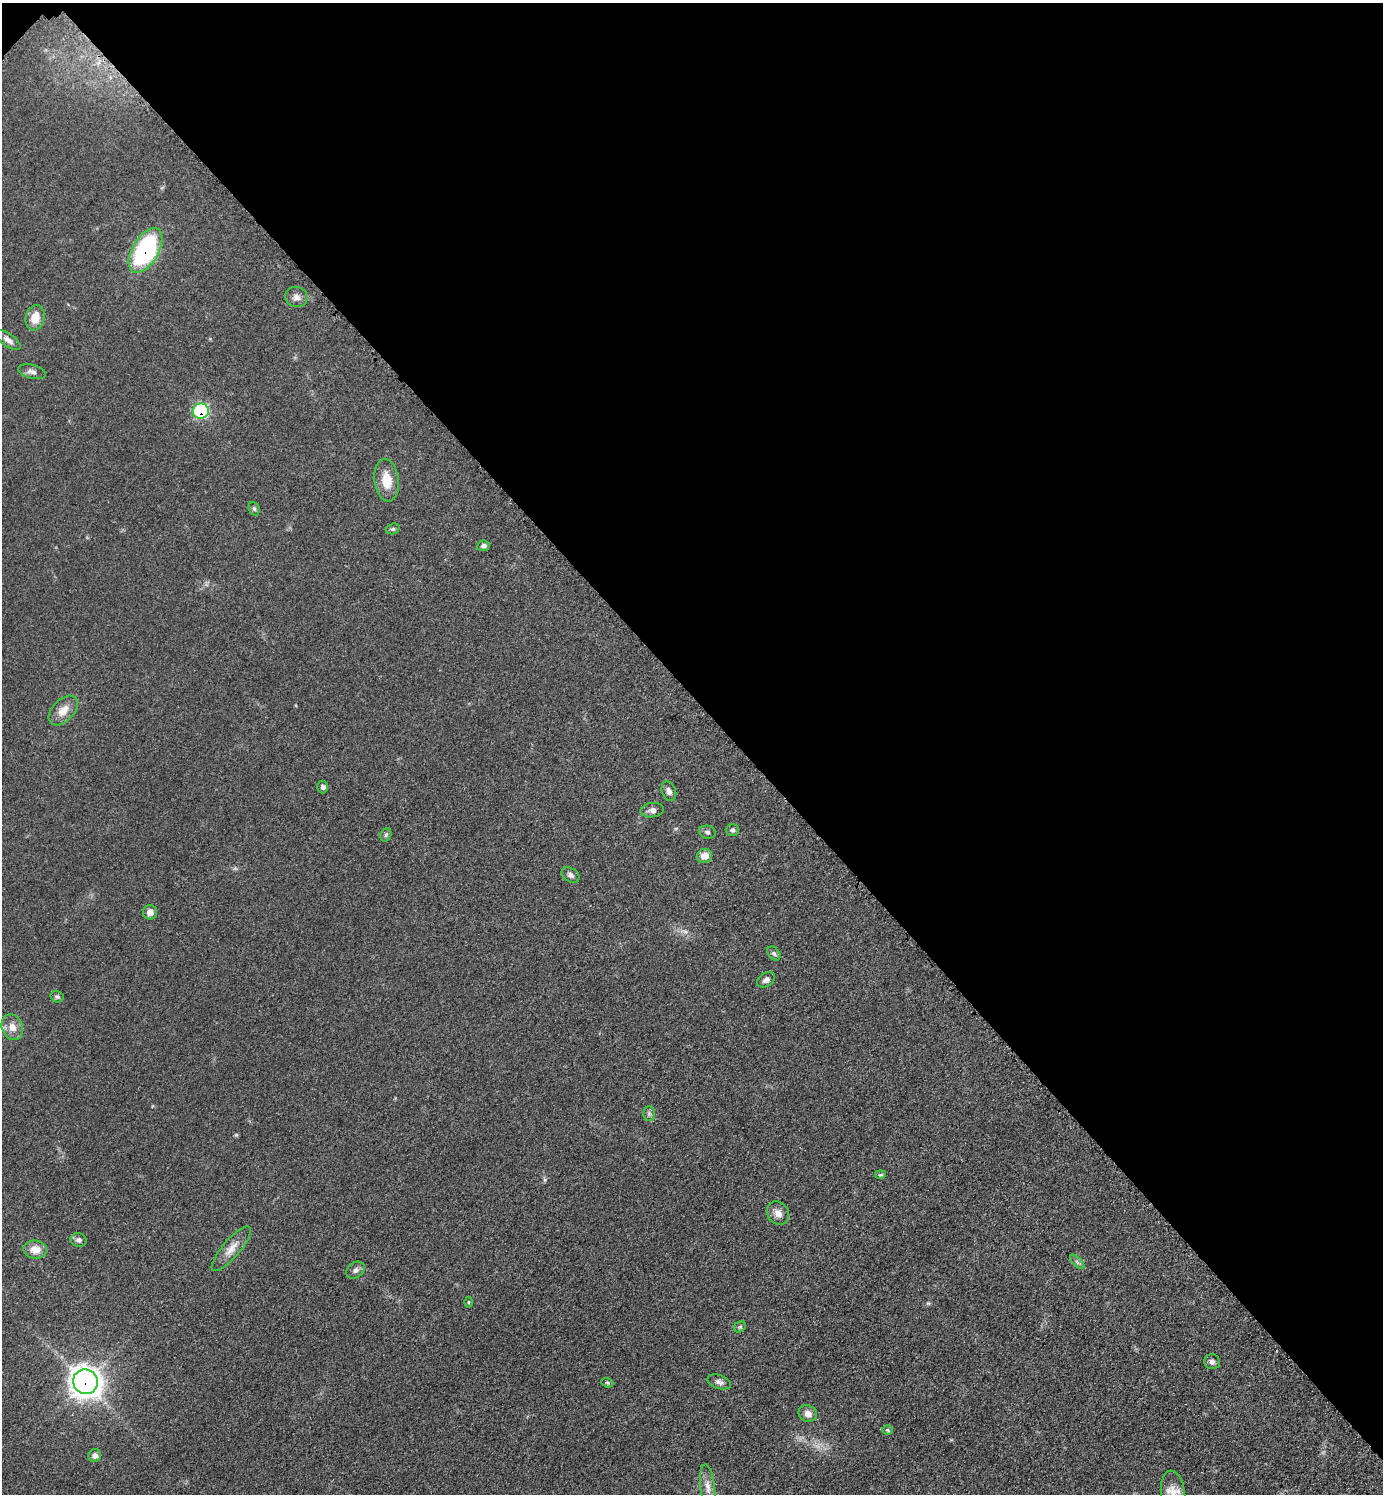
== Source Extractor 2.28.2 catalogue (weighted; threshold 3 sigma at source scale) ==
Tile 3 of 4 x 4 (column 3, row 1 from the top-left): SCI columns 2973-4353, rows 4498-5989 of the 6048 x 6047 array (HDU 1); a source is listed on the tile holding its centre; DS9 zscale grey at full resolution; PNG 1385 x 1496 px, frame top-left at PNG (2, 3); each listed source drawn as its Kron ellipse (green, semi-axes under 4 px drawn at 4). Shown black and unused: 47% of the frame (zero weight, under 3 of 5 exposures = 4% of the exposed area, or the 3 px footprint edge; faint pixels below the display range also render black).
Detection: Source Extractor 2.28.2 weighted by HDU 2 'WHT'; one run over the whole footprint, this tile lists its part. Background 0.0497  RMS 0.0055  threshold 0.0245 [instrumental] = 3 sigma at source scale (4.5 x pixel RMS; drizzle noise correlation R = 1.50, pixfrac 1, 0.05/0.05 arcsec/px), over >= 5 px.
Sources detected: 43; all 43 listed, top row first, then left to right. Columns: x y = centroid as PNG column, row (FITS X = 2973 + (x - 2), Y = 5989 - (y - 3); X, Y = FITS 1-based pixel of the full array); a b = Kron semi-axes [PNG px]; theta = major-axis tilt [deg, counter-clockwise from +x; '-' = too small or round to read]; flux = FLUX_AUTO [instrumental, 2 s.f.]
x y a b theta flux
146 250 25 13 59 77
296 297 11 10 - 3.1
35 318 13 9 76 7.9
8 340 14 6 -34 2.9
32 372 14 7 -13 2.4
201 411 8 7 - 54
387 480 21 12 -83 10
254 509 7 5 -68 1
393 529 7 5 19 1
483 546 6 5 - 1.5
63 710 18 10 46 6.5
323 787 6 5 - 1.4
669 791 10 7 -70 2.6
652 810 12 7 6 2.5
732 830 7 5 -1 1.2
707 832 8 6 -16 1.5
386 835 7 5 69 1
704 856 8 7 - 4.8
570 875 10 6 -35 2
150 912 7 7 - 3.3
774 953 8 5 -49 1.3
766 980 10 6 33 2.3
57 997 6 5 - 1.2
12 1027 13 10 -67 4.9
649 1113 7 6 - 1.3
880 1175 5 3 - 0.62
778 1213 12 10 -53 4.3
79 1240 8 7 - 1.8
35 1249 12 9 -7 5.9
231 1249 28 8 50 6.4
1077 1262 9 3 -45 1
355 1270 10 7 39 2.2
468 1302 5 3 - 0.61
740 1327 6 5 - 1
1212 1362 8 7 - 1.9
85 1382 12 12 - 550
719 1382 12 7 -18 2.1
607 1383 6 4 -21 0.81
808 1414 9 8 - 3.4
887 1430 5 4 - 0.74
95 1455 6 6 - 2.6
708 1487 22 7 -83 4.4
1173 1493 22 12 -84 7.5
Overlapping masked pixels (flux is a lower limit): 3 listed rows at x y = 146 250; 201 411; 85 1382
Isophote crosses this tile's border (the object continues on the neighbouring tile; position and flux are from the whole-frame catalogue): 1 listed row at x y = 1173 1493